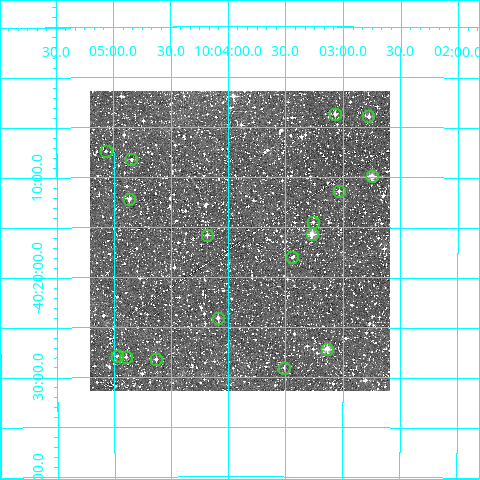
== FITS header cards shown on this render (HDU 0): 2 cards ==
NAXIS1  =                  300
NAXIS2  =                  300

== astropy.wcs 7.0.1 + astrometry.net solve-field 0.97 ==
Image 300 x 300 px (HDU 0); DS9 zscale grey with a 90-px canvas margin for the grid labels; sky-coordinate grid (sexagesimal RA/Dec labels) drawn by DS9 from the SOLVED WCS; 17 Tycho-2 reference stars matched to detected sources circled (green)
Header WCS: RA---TAN/DEC--TAN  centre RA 10:03:54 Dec -40:16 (150.97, -40.27 deg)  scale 6 arcsec/px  FOV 30.0' x 30.0'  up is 0 deg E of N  parity normal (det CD < 0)
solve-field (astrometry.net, Tycho-2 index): VERIFIED the header's WCS against the Tycho-2 star catalogue (17 matches, 0 conflicts) and refined it, rather than solving blind
Solved WCS: RA---TAN-SIP/DEC--TAN-SIP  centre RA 10:03:54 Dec -40:16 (150.98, -40.27 deg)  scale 6 arcsec/px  FOV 30.0' x 30.0'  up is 0 deg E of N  parity normal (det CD < 0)
The solver's refit moves the header's centre by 1 arcsec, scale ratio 0.9998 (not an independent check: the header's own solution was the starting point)
Tycho-2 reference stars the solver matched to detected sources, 17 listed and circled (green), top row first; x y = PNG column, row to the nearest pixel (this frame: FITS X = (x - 90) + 1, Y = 300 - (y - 91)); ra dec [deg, ICRS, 3 dp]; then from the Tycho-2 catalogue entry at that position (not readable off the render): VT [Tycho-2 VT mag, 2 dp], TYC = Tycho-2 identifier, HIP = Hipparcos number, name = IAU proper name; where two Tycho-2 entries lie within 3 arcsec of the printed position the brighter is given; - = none
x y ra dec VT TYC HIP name
335 114 150.767 -40.062 11.18 7711-2277-1 - -
368 116 150.694 -40.066 11.11 7711-1173-1 - -
106 151 151.267 -40.123 12.12 7711-310-1 - -
131 159 151.211 -40.137 11.84 7711-409-1 - -
372 176 150.687 -40.165 10.45 7711-1419-1 - -
339 191 150.759 -40.190 11.97 7711-1843-1 - -
129 199 151.216 -40.202 11.37 7711-1295-1 - -
313 222 150.815 -40.242 12.07 7711-1371-1 - -
312 234 150.818 -40.262 10.28 7711-1893-1 - -
207 235 151.047 -40.263 11.21 7711-1325-1 - -
292 257 150.860 -40.300 12.22 7711-2360-1 - -
218 318 151.023 -40.402 11.14 7711-781-1 - -
327 349 150.785 -40.453 9.61 7711-2129-1 - -
117 356 151.245 -40.465 11.88 7711-2894-1 - -
126 357 151.225 -40.466 11.90 7711-1383-1 - -
156 359 151.159 -40.471 11.41 7711-1947-1 - -
284 368 150.877 -40.485 11.96 7711-1793-1 - -